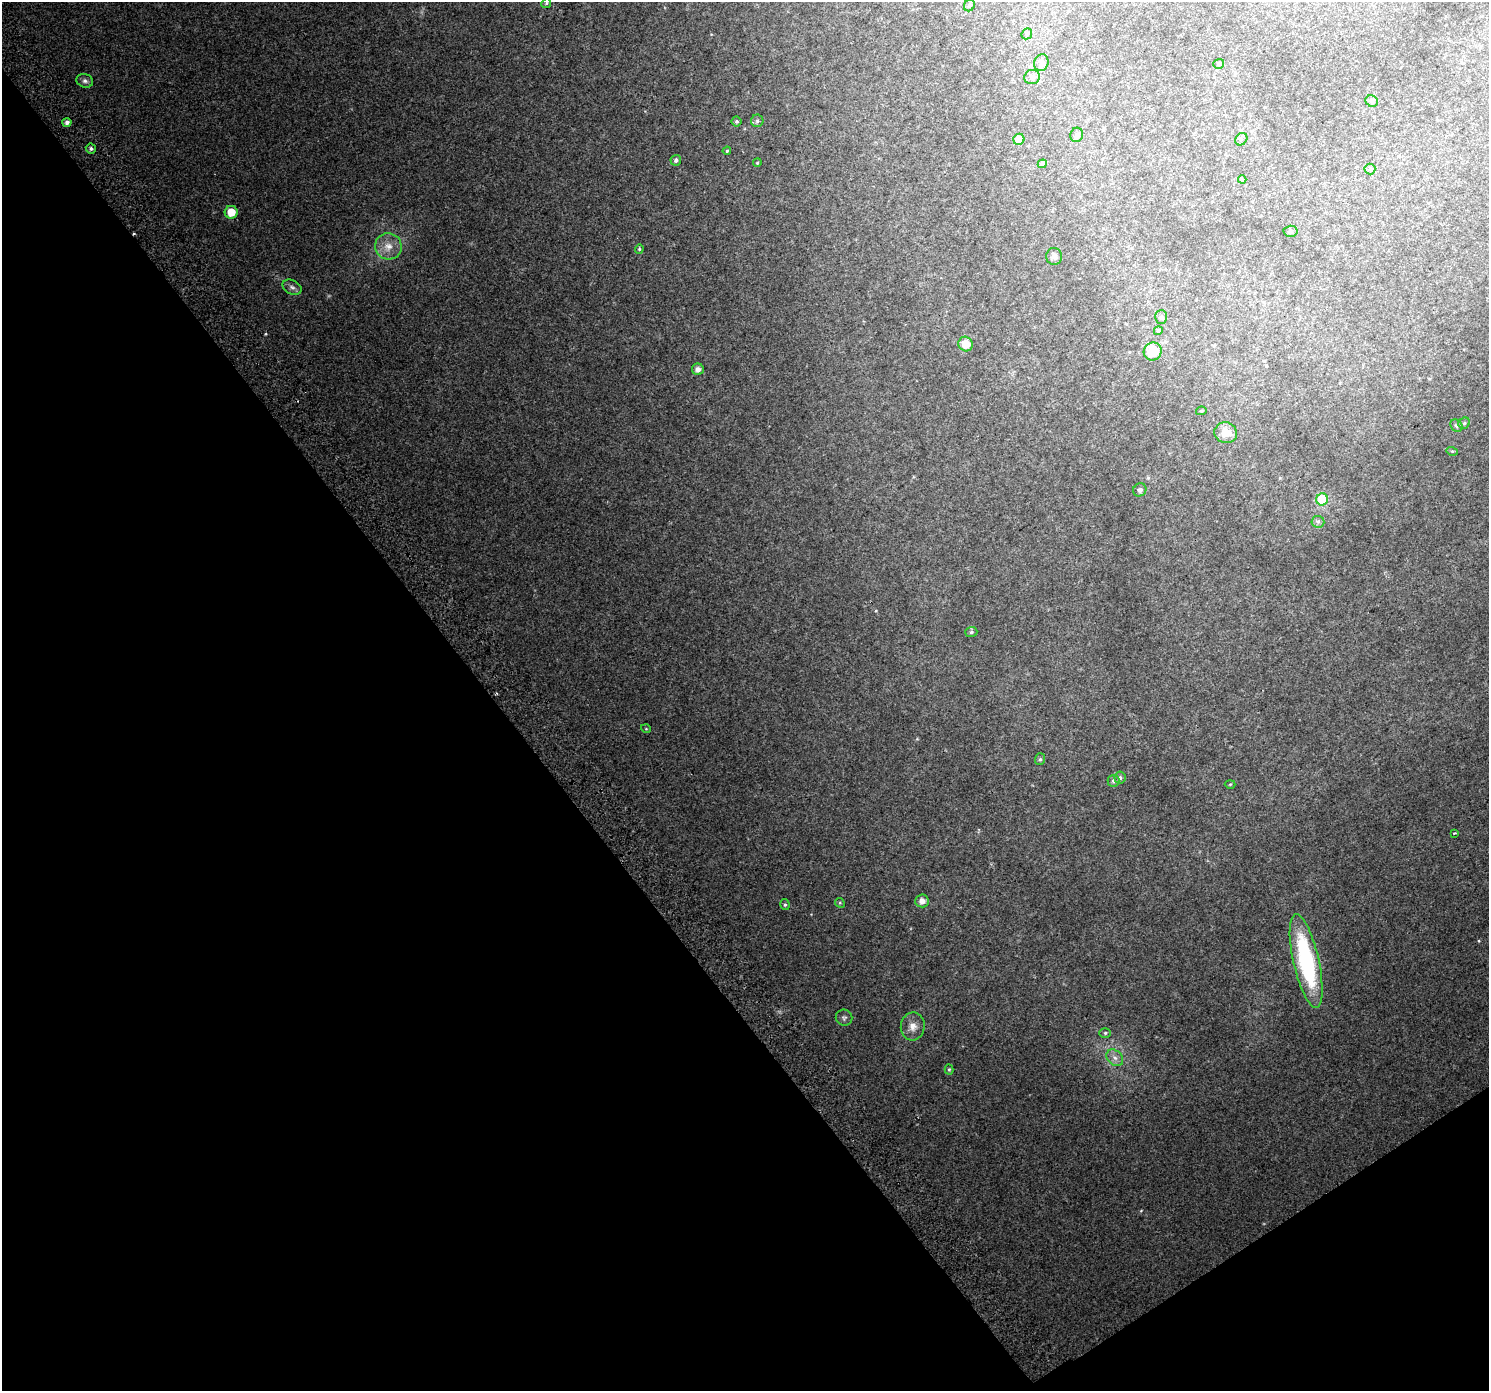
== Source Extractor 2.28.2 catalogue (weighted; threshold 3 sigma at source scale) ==
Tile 14 of 4 x 4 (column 2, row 4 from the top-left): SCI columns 1530-3016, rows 220-1608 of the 6026 x 5933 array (HDU 1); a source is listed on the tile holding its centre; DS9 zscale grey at full resolution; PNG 1491 x 1393 px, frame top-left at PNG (2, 2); each listed source drawn as its Kron ellipse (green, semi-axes under 4 px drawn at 4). Shown black and unused: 36% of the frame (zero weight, under 2 of 3 exposures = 2% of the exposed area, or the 3 px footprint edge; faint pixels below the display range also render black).
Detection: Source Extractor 2.28.2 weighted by HDU 2 'WHT'; one run over the whole footprint, this tile lists its part. Background 0.0454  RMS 0.012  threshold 0.0538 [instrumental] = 3 sigma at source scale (4.5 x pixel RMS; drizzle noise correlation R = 1.50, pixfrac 1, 0.0396/0.0396 arcsec/px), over >= 5 px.
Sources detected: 57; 1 cosmic-ray / hot-pixel residue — neither listed nor drawn; the other 56 listed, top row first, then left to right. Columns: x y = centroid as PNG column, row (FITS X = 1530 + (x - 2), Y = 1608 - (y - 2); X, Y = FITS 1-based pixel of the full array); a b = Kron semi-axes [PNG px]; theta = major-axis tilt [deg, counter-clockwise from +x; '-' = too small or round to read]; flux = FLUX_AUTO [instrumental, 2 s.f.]
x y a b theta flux
546 3 5 4 - 1.3
969 5 6 5 - 2.7
1027 34 6 5 - 1.7
1041 63 8 7 - 5.4
1219 64 5 5 - 1.9
1032 77 8 7 - 5.5
85 81 8 6 -18 3.4
1372 101 6 5 - 2.7
736 121 5 5 - 2.2
757 121 6 6 - 2.4
67 122 4 4 - 4.4
1077 135 7 6 - 3.6
1019 139 5 5 - 28
1241 139 7 5 47 2.3
91 149 5 5 - 2.9
727 151 4 3 - 1.1
676 160 5 5 - 2.7
757 163 4 3 - 0.99
1042 164 4 4 - 4.5
1370 169 5 5 - 1.9
1242 179 4 4 - 1.2
231 212 6 6 - 18
1290 231 7 5 3 2.1
388 246 13 13 - 12
639 249 4 4 - 1.3
1054 256 8 8 - 3.9
292 287 10 7 -27 3.9
1161 317 7 6 - 2.5
1158 331 4 4 - 1.9
966 344 7 7 - 17
1153 351 9 8 - 27
698 369 6 6 - 4.8
1201 411 5 4 - 1.5
1464 423 6 5 - 2.2
1457 426 7 5 -44 2.7
1226 433 11 10 - 16
1452 451 5 3 - 1.4
1140 490 7 6 - 2.7
1322 499 6 6 - 59
1318 522 6 6 - 2.7
971 632 6 5 - 1.8
646 729 5 3 - 0.92
1040 759 6 5 - 2.1
1120 778 6 5 - 2.8
1113 781 6 6 - 2.9
1230 784 5 3 - 0.98
1454 833 3 2 - 1
922 901 6 6 - 6.8
840 903 5 4 - 1.4
785 905 5 4 - 1.9
1306 961 48 13 -77 140
844 1018 8 8 - 3
913 1026 14 12 86 9.7
1105 1033 6 5 - 1.9
1115 1058 9 7 -44 5
949 1069 5 4 - 1.4